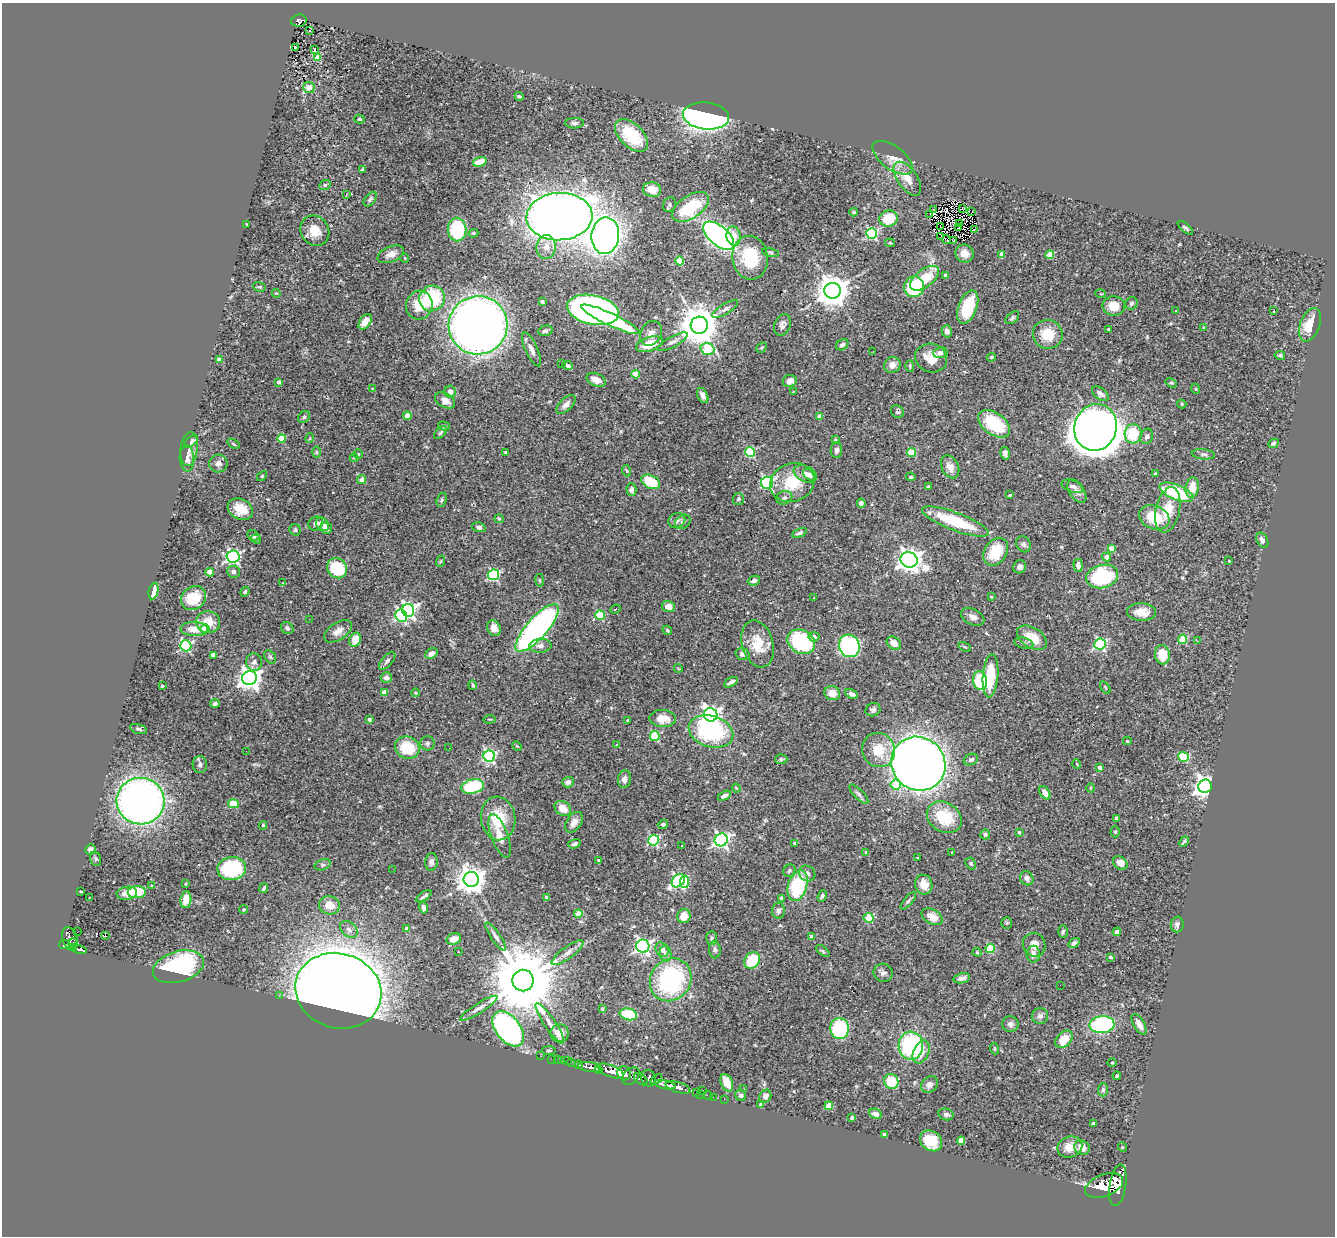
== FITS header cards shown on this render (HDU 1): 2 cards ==
NAXIS1  =                 1333
NAXIS2  =                 1234

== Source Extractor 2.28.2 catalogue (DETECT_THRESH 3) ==
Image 1333 x 1234 px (HDU 1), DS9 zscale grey, 1 PNG px = 1 image px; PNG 1337 x 1238 px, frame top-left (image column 1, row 1234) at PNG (2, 3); each listed source drawn as its Kron ellipse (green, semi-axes under 4 px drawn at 4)
Background 0.862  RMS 0.031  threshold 0.0939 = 3 sigma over >= 5 px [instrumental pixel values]
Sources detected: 450; all 450 listed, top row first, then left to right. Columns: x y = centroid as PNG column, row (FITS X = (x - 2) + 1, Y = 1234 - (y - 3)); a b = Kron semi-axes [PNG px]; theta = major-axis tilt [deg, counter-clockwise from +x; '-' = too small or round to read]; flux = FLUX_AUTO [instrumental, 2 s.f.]
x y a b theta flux
299 21 8 6 13 200
310 31 3 3 - 6.6
296 48 4 3 - 1.4
314 50 3 3 - 14
318 57 4 4 - 92
309 87 6 5 - 20
519 96 4 3 - 3.1
706 116 23 13 -6 910
359 119 5 4 - 3.1
574 123 9 5 1 6
631 135 20 11 -44 120
893 158 23 11 -37 26
480 162 7 4 16 36
362 170 4 3 - 3.3
907 179 19 9 -55 28
325 185 6 4 27 3.5
652 190 9 7 -11 29
346 195 4 3 - 1.8
370 199 8 5 52 4.4
670 205 8 6 64 4.8
691 207 21 11 34 110
962 208 4 2 - 1.1
934 209 2 2 - 2.5
854 212 4 3 - 3.1
972 212 3 2 - 0.49
930 214 3 2 - 5
559 217 33 23 3 2900
888 218 9 8 - 69
959 223 3 2 - 1.9
247 224 3 2 - 2.1
941 226 3 2 - 1.9
959 227 3 2 - 0.36
1185 228 9 3 -40 4.1
457 230 12 9 -89 130
974 230 3 2 - 1.9
315 231 16 13 -54 34
473 233 5 4 - 2.6
871 233 5 5 - 250
605 236 18 13 82 1300
719 236 18 9 -40 750
734 236 10 7 -79 24
941 237 4 2 - 3.8
946 240 4 2 - 2.1
954 241 3 2 - 1.1
890 243 5 4 - 2.4
546 247 12 9 81 18
770 253 8 4 -11 3.4
964 253 9 8 - 20
391 254 14 7 22 14
1002 254 4 4 - 17
1050 255 4 4 - 52
405 258 4 3 - 1.6
750 258 22 17 -84 100
680 261 4 4 - 85
946 275 4 4 - 11
925 278 17 8 38 65
259 287 6 4 -19 3
914 287 10 10 - 130
832 291 8 8 - 4100
276 293 4 3 - 1.8
1101 294 5 3 - 1.9
432 298 13 12 - 140
542 302 4 3 - 5.6
1131 303 6 5 - 4.9
419 305 14 13 - 48
1114 306 11 9 -9 33
968 307 17 9 69 96
725 309 15 5 31 7.7
593 310 26 14 -12 1100
1175 310 3 2 - 2.8
1274 310 3 3 - 23
1012 318 8 5 42 4.2
610 319 32 6 -25 170
365 322 9 5 54 20
478 325 29 29 - 1800
699 325 8 8 - 6600
782 325 11 8 68 9.2
1310 325 17 10 68 46
1203 328 3 3 - 4.5
1109 329 3 3 - 4.6
545 331 7 5 14 5.8
947 331 6 5 - 9.3
651 333 13 10 61 13
1048 334 15 14 - 53
673 342 17 5 29 9.1
649 344 14 7 18 47
842 345 7 5 35 6.7
762 347 6 3 45 2.2
531 349 18 6 -65 15
707 349 7 5 -18 100
873 351 3 2 - 4.5
940 353 7 5 5 8.4
1280 355 5 4 - 3.6
991 357 4 3 - 2.3
931 358 16 14 -19 35
220 360 4 4 - 28
561 364 3 2 - 2.4
892 365 8 7 - 14
568 366 5 4 - 6.1
910 366 6 3 -89 2.6
635 374 4 4 - 51
596 380 10 6 -25 20
790 381 7 6 - 14
279 382 4 4 - 9.3
1171 383 6 4 -30 2.9
372 389 3 3 - 1.5
1196 389 5 3 - 2
450 392 6 5 - 12
793 392 3 2 - 1.2
1100 394 10 5 -39 11
703 395 8 5 -65 9.7
445 400 11 7 -30 18
566 404 12 6 44 11
1181 404 5 4 - 2.5
897 412 7 6 - 5
407 416 4 4 - 36
304 417 6 5 - 3.5
820 417 4 4 - 22
994 424 18 11 -36 130
444 426 6 4 -15 4.5
1096 427 23 21 72 4600
440 433 8 5 46 4.3
1133 434 9 8 - 79
1147 436 8 6 70 6.6
282 438 4 4 - 57
310 438 5 3 - 1.8
835 440 4 3 - 2.4
191 441 8 4 38 6.7
1274 443 5 4 - 3.7
233 444 7 3 -34 2.6
189 449 17 8 83 15
836 450 8 6 89 7
316 452 6 4 90 2.6
505 452 3 3 - 2.4
750 452 5 5 - 150
911 453 4 4 - 70
1005 453 6 4 -75 7
358 454 5 4 - 2.9
1203 454 11 5 -5 5.5
187 458 13 7 -87 14
354 458 4 4 - 2.1
218 463 9 9 - 12
950 467 12 8 -63 15
627 471 6 3 -71 2.3
1155 473 3 2 - 1.9
805 474 12 7 -24 14
809 475 7 4 -39 7.9
262 476 6 4 45 2.3
911 477 4 3 - 3.2
362 480 4 4 - 15
651 482 10 6 -26 68
767 483 6 6 - 270
792 483 22 19 23 75
928 486 4 3 - 3
1072 486 11 6 -21 7.7
1192 488 10 6 80 33
631 490 6 5 - 6.8
1077 491 13 7 -57 11
1176 492 18 7 -22 140
1010 495 3 2 - 2.1
784 498 8 6 23 5.8
738 499 6 5 - 4.3
442 500 7 5 70 3.5
861 503 5 4 - 7.9
240 509 13 10 -28 38
1168 510 23 12 77 47
1154 517 16 11 -21 60
499 519 5 4 - 2.3
677 520 9 7 22 7.8
683 522 8 6 37 6
955 522 35 9 -21 120
316 523 8 6 32 7.7
322 524 7 6 - 21
479 527 7 4 -14 5.3
326 528 6 5 - 11
295 530 5 5 - 3.4
799 533 8 4 24 4.6
253 536 6 5 - 5.4
256 539 5 4 - 4.6
1262 540 8 5 -62 6.8
1023 544 8 7 - 6.1
1112 548 4 4 - 24
996 552 15 11 57 71
233 556 6 6 - 510
1107 557 4 4 - 17
909 560 9 7 -21 1900
441 561 6 3 70 2.3
1229 561 3 2 - 1.5
1078 565 6 4 -85 10
1020 567 7 6 - 7.9
337 568 11 9 -47 100
210 572 4 4 - 35
233 572 6 6 - 6.1
494 575 5 5 - 210
1102 576 16 11 14 180
540 580 6 3 -81 2.4
754 581 6 4 24 8.3
283 583 4 3 - 2.1
153 591 8 4 78 21
245 592 5 4 - 4.2
991 597 3 3 - 2.3
193 598 13 11 39 64
814 598 3 2 - 1.7
668 606 7 5 -13 20
615 609 5 4 - 2.4
408 610 6 6 - 560
1141 612 14 8 -2 28
600 615 5 4 - 92
401 616 6 5 - 260
973 617 12 8 -28 13
309 619 2 2 - 3.2
208 622 12 11 - 34
287 628 7 5 -41 6
494 628 8 6 -65 19
537 628 30 10 48 600
194 629 14 7 -2 33
205 629 4 4 - 27
667 630 5 3 - 2.7
338 631 16 8 34 18
814 637 5 5 - 8.3
1032 638 16 10 -32 46
1183 639 4 4 - 89
355 640 7 5 66 27
1198 641 3 2 - 2.7
801 642 14 11 -29 210
894 643 8 6 -40 19
1024 643 9 5 -13 5.2
758 644 24 15 -75 53
1100 644 6 5 - 270
186 646 5 5 - 260
540 646 11 7 4 11
849 646 11 10 - 430
965 647 7 4 -27 3
431 654 6 5 - 9.9
742 654 7 5 -19 8.7
213 655 4 3 - 12
1162 655 9 7 -82 47
270 657 7 5 -56 4.1
387 661 11 5 48 5.9
254 662 8 8 - 9.7
678 668 4 3 - 1.5
990 676 22 7 85 80
249 678 7 7 - 1500
386 678 5 5 - 9.2
980 681 9 7 -80 100
731 682 7 3 30 6.8
473 685 5 4 - 2.5
162 686 3 3 - 2.7
1105 687 7 3 -55 2.5
384 692 4 4 - 29
415 693 4 4 - 3
832 693 8 7 - 20
852 694 7 4 -25 6.6
215 703 5 3 - 5.3
873 710 7 6 - 5.8
711 715 7 6 - 850
369 719 4 3 - 5.8
489 719 6 2 5 1.7
663 719 13 8 -3 28
628 720 3 3 - 2.1
138 729 9 4 -15 4.9
711 731 23 15 -16 250
655 736 5 5 - 110
1127 741 4 3 - 2.6
427 743 7 7 - 5.1
616 745 3 3 - 2.4
517 746 5 4 - 1.7
407 748 12 11 - 79
449 748 2 2 - 2.4
878 750 17 16 - 53
246 751 2 2 - 1.5
489 756 5 5 - 360
1183 757 5 5 - 110
781 759 6 5 - 3.3
971 760 7 5 23 6.5
918 764 28 26 -40 2100
1077 764 5 3 - 1.7
200 765 8 7 - 6.8
1100 768 4 4 - 9.9
624 779 9 6 81 9.3
568 782 6 5 - 10
896 784 5 5 - 62
473 786 11 7 12 150
1205 786 7 6 - 1500
736 788 4 3 - 2.1
1090 788 4 3 - 1.9
1045 793 7 4 -57 18
859 794 12 5 -45 6.8
724 796 7 4 28 8.5
141 801 24 23 - 1300
234 804 5 4 - 63
563 808 9 7 -33 26
944 817 18 14 -33 87
498 818 22 17 -82 76
1116 818 4 3 - 4.3
574 822 11 7 57 16
663 824 5 4 - 4
263 825 4 3 - 3
1019 832 4 3 - 4.1
1115 832 6 4 89 3
985 834 5 5 - 5.4
500 836 23 8 -70 25
653 840 5 5 - 180
721 840 6 6 - 570
1184 841 6 2 46 3.3
794 843 3 3 - 2.5
574 844 6 4 19 5.9
682 846 3 3 - 4.9
90 850 5 5 - 8.3
866 852 4 4 - 2.4
952 852 2 2 - 1.4
918 857 3 2 - 1.6
96 859 7 5 -71 3.5
599 860 3 3 - 3.3
431 862 9 6 84 7.4
1120 863 8 6 -39 15
971 864 6 5 - 3.3
323 865 8 5 20 4.5
232 869 14 11 7 160
393 869 2 2 - 2.7
789 871 6 5 - 3.8
807 873 8 7 - 7.4
1027 878 7 6 - 8.5
471 880 7 7 - 2400
678 881 7 6 - 330
685 882 6 4 80 71
186 884 3 3 - 2.3
152 885 3 2 - 2.4
924 885 10 8 -70 25
798 886 15 9 73 150
264 888 5 3 - 4.7
81 891 3 2 - 1.7
137 892 9 6 4 80
127 893 10 6 9 20
424 896 9 2 35 4.4
822 896 6 3 67 3.8
89 897 3 2 - 2
547 898 4 4 - 5.1
781 898 4 3 - 3.7
186 899 8 5 83 25
908 901 11 4 50 4.2
329 905 10 9 - 28
423 907 6 4 -78 6.6
244 909 4 4 - 2.5
778 911 8 6 90 6.2
578 914 4 4 - 45
684 916 7 6 - 28
932 917 11 7 -29 28
869 918 5 5 - 67
1007 923 5 5 - 2.7
1177 924 8 6 87 7.1
349 929 10 7 -42 11
407 929 4 4 - 20
77 932 2 2 - 8.6
1063 932 6 4 86 3.8
1117 932 4 4 - 6.1
106 936 3 3 - 110
496 937 16 4 -56 7.9
812 937 4 4 - 14
712 938 7 5 88 4.9
70 939 12 7 -74 900
454 939 7 5 18 18
73 943 5 2 - 95
1074 943 6 4 34 5.4
64 944 6 4 11 520
1034 945 12 11 - 16
643 946 6 6 - 580
74 948 3 3 - 170
990 948 4 4 - 79
79 950 8 4 -12 220
662 950 8 6 -57 13
715 950 8 6 -85 5.7
823 951 8 4 -37 2.8
458 952 3 2 - 4.5
977 952 4 4 - 2
568 953 19 6 36 15
666 954 8 5 -80 6.9
1033 954 8 6 88 11
1110 957 4 3 - 5.8
752 960 9 7 51 80
178 967 26 15 16 240
883 973 9 9 - 7.9
962 978 8 5 11 10
671 980 22 20 51 280
523 981 11 10 - 30000
1060 985 2 2 - 22
338 991 43 37 -16 5200
279 996 4 3 - 2.3
479 1008 22 5 32 12
602 1009 3 3 - 3.5
628 1014 9 5 -13 77
1040 1016 8 8 - 8
550 1023 24 5 -56 16
1010 1024 8 7 - 7.6
1139 1024 11 5 -59 17
1102 1025 12 8 4 270
839 1028 10 9 - 150
508 1029 20 12 -52 620
560 1033 9 9 - 26
1064 1039 10 7 44 43
911 1046 14 12 -87 230
995 1049 5 3 - 2.4
549 1051 7 3 -5 2.2
921 1052 12 7 67 25
540 1056 2 2 - 6.3
551 1059 3 2 - 28
557 1060 2 2 - 9.7
567 1060 2 2 - 9.8
561 1061 3 3 - 50
571 1063 4 4 - 130
1112 1063 5 3 - 1.8
579 1065 4 3 - 320
590 1067 11 5 -8 1700
598 1069 4 3 - 620
611 1071 14 5 -21 3300
624 1073 7 6 - 1400
631 1076 10 7 47 750
1117 1076 4 3 - 2.7
649 1078 8 7 - 870
641 1079 7 5 -41 620
656 1079 6 4 39 500
891 1081 8 7 - 54
727 1083 9 6 -66 26
930 1084 9 7 41 10
665 1085 11 4 -12 1800
678 1087 13 5 -17 2300
744 1089 2 2 - 1.8
703 1090 3 2 - 84
1103 1090 6 5 - 4.3
696 1093 3 2 - 31
700 1094 3 2 - 23
708 1095 4 2 - 22
741 1095 5 5 - 5.3
765 1096 7 5 58 10
713 1097 2 2 - 9.3
724 1099 2 2 - 16
761 1105 4 3 - 5.3
829 1106 4 4 - 52
875 1114 7 4 -24 9.9
946 1114 8 5 -12 5.6
852 1118 4 3 - 4.4
1093 1124 4 3 - 11
885 1134 4 3 - 6.1
931 1141 12 9 -37 57
961 1141 4 4 - 60
1070 1147 13 10 21 27
1122 1147 5 3 - 1.9
1082 1148 8 7 - 17
1118 1185 21 8 81 6600
1104 1186 20 11 20 7800